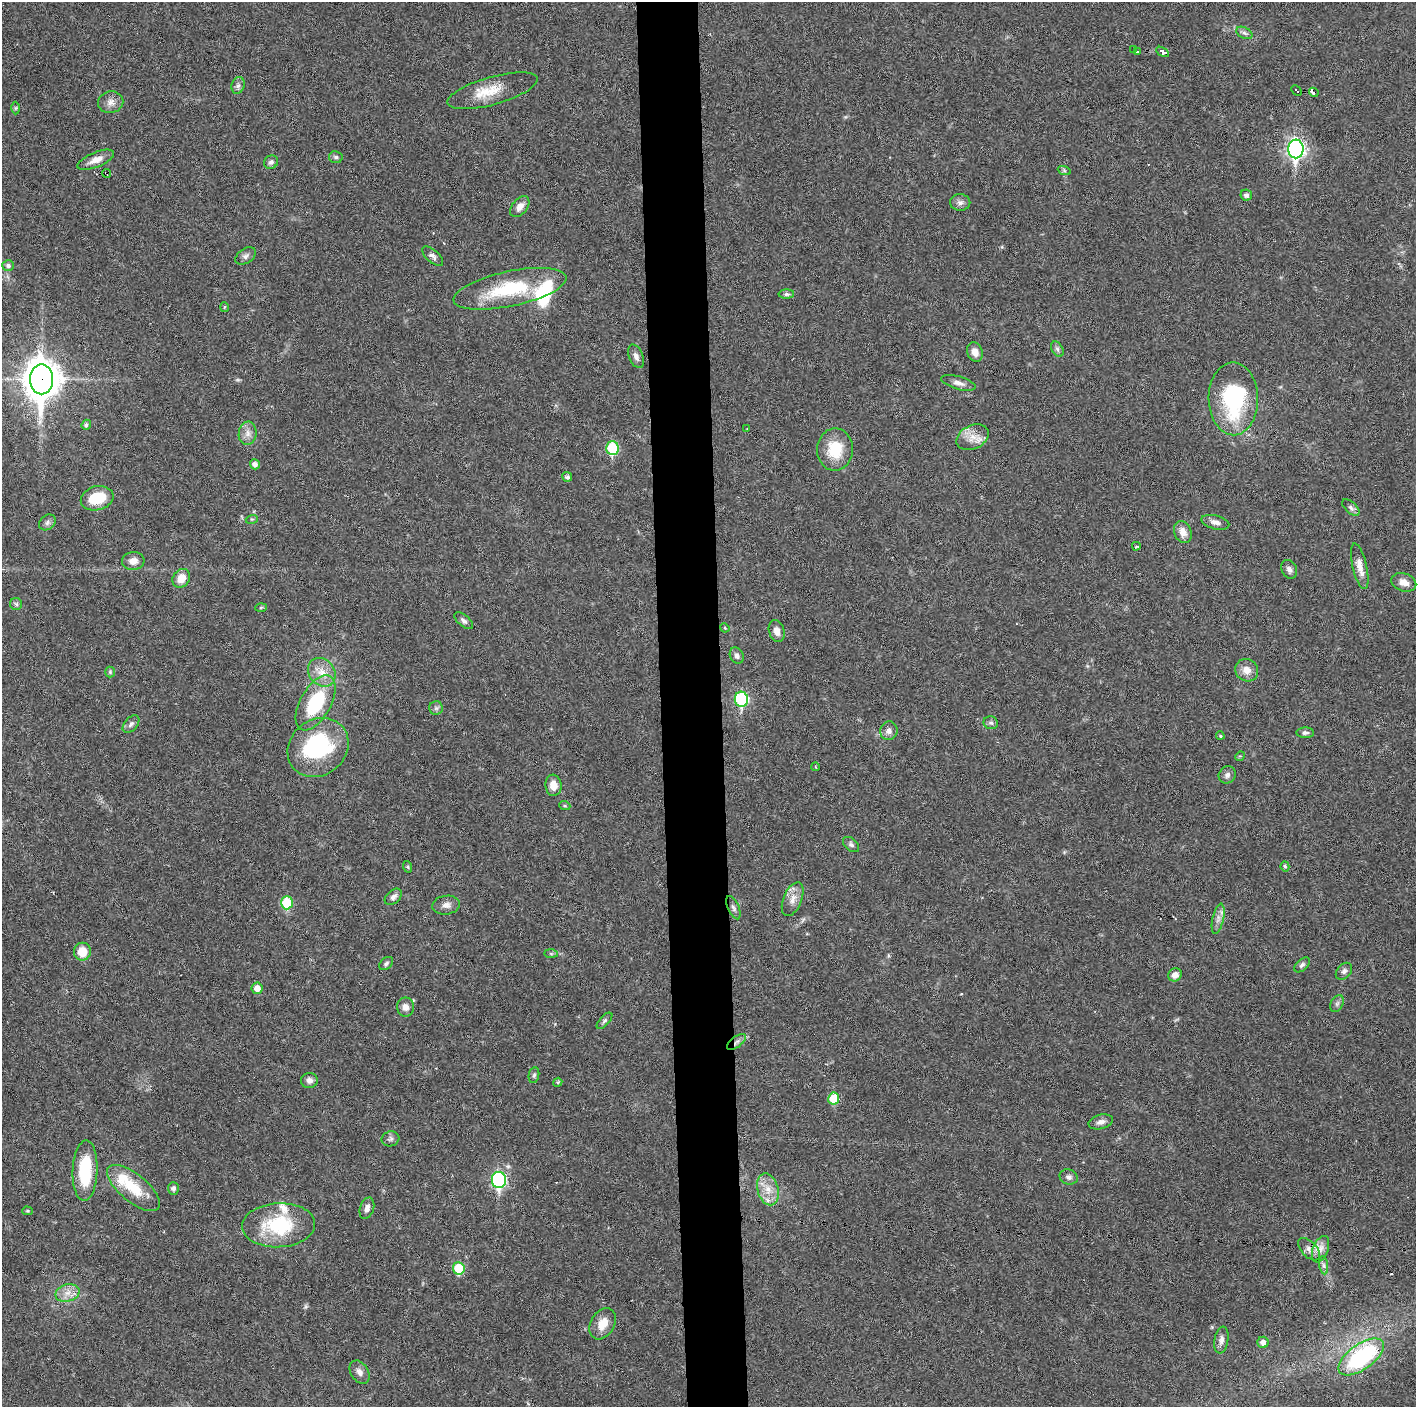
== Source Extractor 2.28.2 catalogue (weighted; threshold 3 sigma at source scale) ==
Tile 5 of 3 x 3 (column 2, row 2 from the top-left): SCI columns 1414-2827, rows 1406-2810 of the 4240 x 4217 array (HDU 1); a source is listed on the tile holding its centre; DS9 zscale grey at full resolution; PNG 1418 x 1409 px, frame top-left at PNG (2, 2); each listed source drawn as its Kron ellipse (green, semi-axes under 4 px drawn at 4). Shown black and unused: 4% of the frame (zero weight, under 3 of 6 exposures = <1% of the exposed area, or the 3 px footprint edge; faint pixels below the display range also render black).
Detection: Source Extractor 2.28.2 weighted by HDU 2 'WHT'; one run over the whole footprint, this tile lists its part. Background 0.0251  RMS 0.002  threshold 0.00815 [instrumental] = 3 sigma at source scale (4.09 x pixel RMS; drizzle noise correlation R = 1.36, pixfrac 0.8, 0.05/0.05 arcsec/px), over >= 5 px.
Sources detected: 125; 1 too faint to see at this stretch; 1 inside a brighter object's white glare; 1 cosmic-ray / hot-pixel residue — neither listed nor drawn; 3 inside a brighter listed object's ellipse — not listed separately; the other 119 listed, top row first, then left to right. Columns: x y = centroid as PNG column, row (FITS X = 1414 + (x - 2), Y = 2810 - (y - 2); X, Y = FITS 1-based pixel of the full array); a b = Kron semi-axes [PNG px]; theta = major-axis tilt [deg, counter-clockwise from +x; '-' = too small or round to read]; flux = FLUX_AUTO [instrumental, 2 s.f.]
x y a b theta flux
1244 33 8 5 -27 0.52
1134 50 3 2 - 0.16
1137 52 3 2 - 0.24
1163 52 7 4 -32 1.4
238 85 8 6 73 0.62
492 91 46 14 16 4.9
1296 91 6 3 -45 3.5
1314 92 5 3 - 1.5
111 102 13 11 11 1.3
16 108 6 4 89 0.3
1296 149 9 7 -89 63
336 157 7 6 - 0.44
96 160 19 7 22 1.6
271 162 7 6 - 0.56
1064 170 7 4 -20 0.31
106 173 5 2 - 0.64
1246 195 6 5 - 0.61
960 202 10 8 -1 0.77
520 207 12 7 52 1.3
246 256 11 7 34 0.69
433 256 13 6 -41 0.73
8 265 6 5 - 0.48
510 289 57 17 12 14
786 294 8 4 0 0.43
224 307 5 3 - 0.17
1057 349 8 5 -60 0.5
975 352 10 7 -68 1.3
636 356 12 6 -68 0.89
41 379 15 11 90 380
958 383 18 6 -16 1
1233 399 36 24 -89 19
86 425 5 4 - 0.39
747 429 3 3 - 0.12
248 433 11 9 83 1.2
972 437 17 11 27 2.3
612 448 7 6 - 11
835 450 21 18 88 6
255 464 5 5 - 0.87
567 477 5 4 - 0.5
97 498 16 12 15 5.4
1351 507 10 5 -43 0.55
252 519 6 4 16 0.25
47 522 9 7 40 0.63
1215 522 14 7 -14 1
1183 532 11 8 -67 1.5
1136 546 4 3 - 0.2
133 561 11 9 6 1.3
1360 566 23 7 -77 2
1289 569 10 7 -63 0.74
181 578 10 8 53 2.5
1404 582 13 9 -16 1.5
16 604 6 6 - 0.39
261 607 6 3 3 0.21
464 621 11 5 -40 0.57
725 628 5 4 - 0.17
777 631 11 7 -75 1.2
737 656 8 6 -61 0.67
1247 670 12 11 - 1.7
110 672 5 5 - 0.27
322 672 15 12 -49 2.5
741 699 7 6 - 18
315 703 30 15 61 12
436 708 6 6 - 0.46
991 723 7 6 - 0.44
131 724 10 6 49 0.66
889 731 9 8 - 0.91
1305 733 9 5 1 0.54
1220 736 4 3 - 0.24
318 747 32 27 39 17
1240 756 5 4 - 0.19
816 767 4 3 - 0.17
1227 775 9 8 - 0.75
553 785 11 8 -84 1.8
565 806 5 3 - 0.23
851 845 9 6 -40 0.48
1285 866 5 4 - 0.33
408 867 6 4 -72 0.23
393 897 10 6 42 0.79
793 899 18 9 68 1.7
287 903 6 6 - 9.4
446 905 14 9 8 1.2
733 908 12 5 -67 0.61
1218 919 15 5 77 1
82 952 9 8 - 3.1
551 954 7 4 -1 0.29
386 964 8 5 41 0.41
1302 965 9 5 42 0.51
1344 971 9 7 47 0.62
1175 975 7 6 - 1.3
257 988 6 5 - 1.5
1337 1004 9 6 63 0.48
405 1007 9 8 - 1.2
604 1021 10 5 47 0.43
736 1042 11 5 36 0.73
534 1075 8 5 79 0.38
309 1080 8 7 - 0.82
558 1082 4 3 - 0.21
834 1099 6 5 - 5.6
1101 1122 12 7 14 0.87
390 1139 9 7 17 0.55
85 1171 30 12 88 9.2
1069 1177 9 7 -21 0.66
499 1180 8 7 - 30
133 1188 32 13 -40 6.5
173 1188 6 5 - 0.59
768 1189 16 10 -75 2.6
367 1208 11 7 72 0.89
28 1211 5 4 - 0.24
279 1225 36 22 3 12
1309 1249 13 7 -46 1.2
1320 1249 14 7 68 1.3
1324 1265 9 4 -81 0.53
459 1268 6 6 - 8.1
67 1293 12 8 15 1.6
603 1324 17 12 60 2.5
1221 1340 13 7 82 0.93
1263 1342 5 5 - 0.96
1361 1357 26 12 35 21
360 1372 12 8 -56 1.1
Overlapping masked pixels (flux is a lower limit): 4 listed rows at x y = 1314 92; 106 173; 41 379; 736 1042